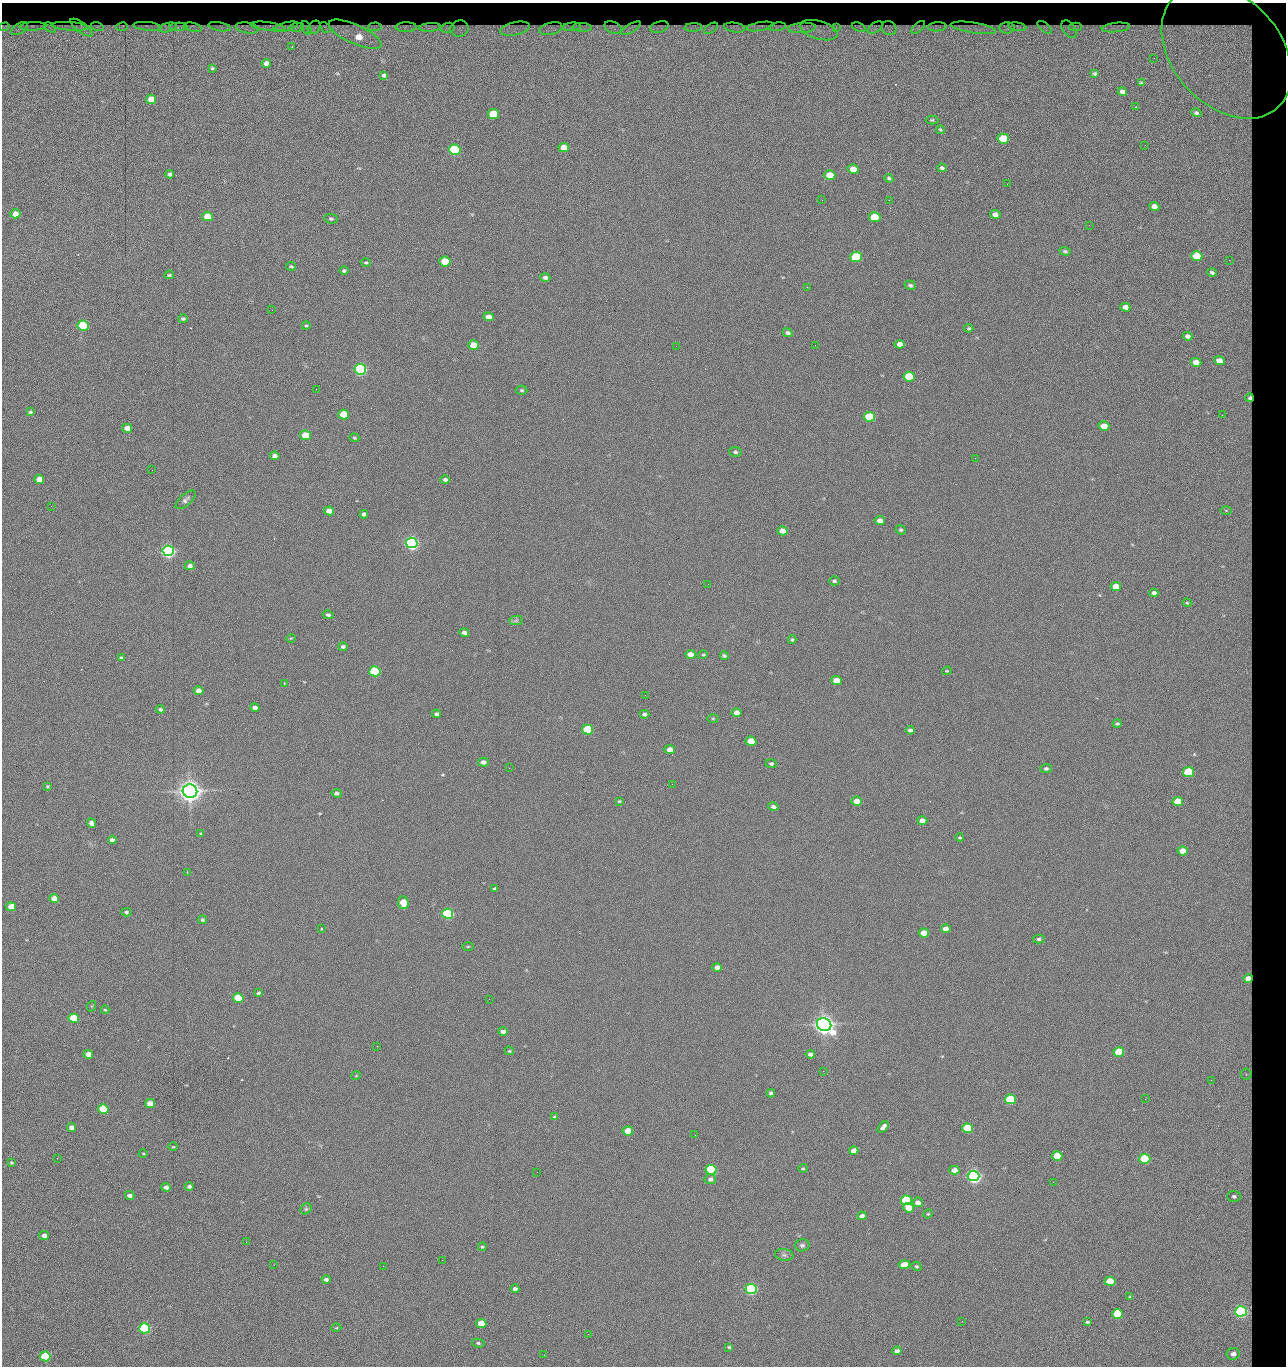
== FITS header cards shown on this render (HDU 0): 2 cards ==
NAXIS1  =                 1284 / length of data axis 1
NAXIS2  =                 1364 / length of data axis 2

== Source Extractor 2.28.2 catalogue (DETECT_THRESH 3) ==
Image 1284 x 1364 px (HDU 0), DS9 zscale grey, 1 PNG px = 1 image px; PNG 1288 x 1368 px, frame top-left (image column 1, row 1364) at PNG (2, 3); each listed source drawn as its Kron ellipse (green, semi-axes under 4 px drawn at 4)
Background 146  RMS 15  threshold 44.2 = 3 sigma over >= 5 px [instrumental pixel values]
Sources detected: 292; all 292 listed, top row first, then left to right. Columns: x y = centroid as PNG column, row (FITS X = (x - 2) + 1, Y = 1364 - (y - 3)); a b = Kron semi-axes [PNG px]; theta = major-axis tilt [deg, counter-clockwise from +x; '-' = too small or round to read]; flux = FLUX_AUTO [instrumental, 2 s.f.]
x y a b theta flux
33 26 13 3 3 3.0e+03
69 26 18 2 -4 4.0e+03
97 26 6 3 -17 1.6e+03
147 26 14 4 -6 2.6e+03
267 26 17 3 -7 2.7e+03
760 26 13 2 10 2.8e+03
5 27 5 4 - 1.4e+03
50 27 6 2 -33 1.3e+03
122 27 6 3 10 1.7e+03
178 27 9 3 2 3.0e+03
193 27 9 4 -14 2.9e+03
220 27 11 3 -9 2.7e+03
286 27 12 3 16 2.1e+03
297 27 7 3 10 2.7e+03
314 27 7 5 49 1.5e+03
325 27 6 3 -48 1.2e+03
375 27 7 3 3 2.2e+03
406 27 10 5 1 3.6e+03
430 27 11 4 4 4.8e+03
572 27 9 3 6 3.1e+03
582 27 10 4 -2 3.9e+03
659 27 9 5 17 2.4e+03
693 27 8 4 5 3.4e+03
778 27 8 3 9 2.5e+03
836 27 4 2 - 1.2e+03
859 27 7 3 -22 1.8e+03
918 27 8 4 42 1.8e+03
937 27 9 4 3 2.6e+03
1017 27 9 3 -8 2.6e+03
1045 27 9 4 -40 1.8e+03
1076 27 6 3 1 2.3e+03
1116 27 14 4 6 5.2e+03
19 28 9 5 35 3.1e+03
81 28 13 5 -36 1.4e+03
168 28 9 4 14 3.5e+03
247 28 11 5 -10 4.4e+03
306 28 7 4 -66 1.6e+03
448 28 7 5 10 3.1e+03
459 28 9 8 - 3.3e+03
613 28 9 5 -22 3.1e+03
631 28 11 4 30 3.1e+03
711 28 8 4 36 2.7e+03
735 28 10 4 -9 4.0e+03
802 28 14 5 5 5.7e+03
875 28 8 5 35 1.8e+03
889 28 8 7 - 2.3e+03
973 28 23 5 -9 7.5e+03
1007 28 7 5 2 3.3e+03
515 29 15 6 12 7.0e+03
551 29 12 6 12 6.0e+03
1069 29 10 6 -55 2.6e+03
819 30 19 9 -16 8.1e+03
355 34 28 9 -24 2.9e+04
292 46 3 3 - 8.7e+02
1227 52 76 54 -48 3.3e+05
1154 58 2 2 - 6.7e+02
266 63 5 4 - 4.5e+03
212 68 3 3 - 9.7e+02
1095 74 3 3 - 1.1e+03
384 75 4 3 - 1.9e+03
1141 83 3 2 - 8.5e+02
1122 92 4 3 - 3.5e+03
151 99 5 4 - 1.4e+04
1136 107 3 2 - 6.9e+02
1196 113 5 4 - 2.2e+03
494 114 5 5 - 4.2e+04
932 120 6 4 0 1.5e+03
940 130 4 3 - 1.1e+03
1003 139 6 5 - 6.2e+04
1145 145 2 2 - 7.1e+02
564 147 5 4 - 1.5e+04
455 150 6 5 - 1.6e+05
942 168 5 4 - 2.0e+03
853 169 5 4 - 1.2e+04
170 174 4 4 - 2.4e+03
830 175 5 5 - 2.8e+04
889 178 4 3 - 1.5e+03
1007 184 3 2 - 1.3e+03
822 200 2 2 - 1.5e+03
889 200 2 2 - 1.2e+04
1154 206 5 4 - 6.2e+03
15 214 5 4 - 1.1e+04
995 214 5 4 - 5.7e+03
207 216 5 5 - 2.1e+04
875 217 6 5 - 5.2e+04
331 219 7 5 -8 1.7e+03
1089 225 2 2 - 6.1e+02
1065 251 6 4 -18 1.7e+03
1197 256 5 5 - 4.3e+04
856 257 6 5 - 1.0e+05
1229 260 2 2 - 7.1e+02
445 261 5 5 - 4.1e+04
366 263 5 4 - 1.5e+03
291 266 5 3 - 1.4e+03
344 271 4 4 - 1.6e+03
1212 272 5 4 - 2.0e+03
169 275 5 3 - 1.3e+03
545 277 5 4 - 2.9e+03
910 285 6 4 -19 2.1e+03
807 287 2 2 - 1.8e+04
1125 307 5 4 - 7.2e+03
272 310 2 2 - 4.3e+02
489 317 5 4 - 9.5e+03
183 319 5 4 - 1.6e+03
83 326 5 5 - 1.0e+05
306 326 4 4 - 1.2e+03
969 328 4 3 - 1.2e+03
788 333 5 4 - 2.2e+03
1187 336 5 4 - 3.7e+03
900 344 5 4 - 7.8e+03
473 345 5 4 - 1.6e+04
815 345 2 2 - 4.5e+02
676 346 2 2 - 2.3e+03
1219 361 5 4 - 1.1e+04
1196 362 5 4 - 1.6e+04
360 369 6 5 - 3.0e+05
909 377 5 5 - 5.9e+04
316 389 2 2 - 1.5e+03
522 390 6 4 -2 1.5e+03
1250 398 4 3 - 2.1e+03
30 412 4 3 - 1.6e+03
344 414 5 5 - 3.7e+04
1222 415 3 2 - 7.0e+02
869 417 5 5 - 6.0e+04
1104 426 5 4 - 1.9e+04
127 428 5 4 - 8.6e+03
305 435 5 4 - 3.0e+04
354 438 5 4 - 1.1e+03
735 452 6 5 - 1.9e+03
275 456 5 4 - 3.8e+03
975 458 2 2 - 2.2e+03
152 470 2 2 - 1.8e+03
39 479 5 4 - 1.2e+04
445 480 4 4 - 2.6e+03
186 500 12 5 42 3.5e+03
51 506 2 2 - 6.5e+02
1226 510 5 4 - 1.1e+03
329 511 5 4 - 1.0e+04
364 514 4 4 - 2.7e+03
880 521 5 4 - 6.0e+03
901 530 5 4 - 1.8e+03
782 531 5 4 - 8.8e+03
412 543 6 5 - 5.1e+05
168 551 6 5 - 5.4e+05
190 566 5 4 - 4.0e+03
834 581 5 4 - 1.8e+03
708 584 2 2 - 4.4e+02
1116 586 5 4 - 1.3e+04
1154 593 4 4 - 3.6e+03
1187 603 4 3 - 1.1e+03
328 615 5 4 - 2.1e+03
516 621 7 4 1 2.1e+03
464 633 5 4 - 4.6e+03
291 638 4 3 - 8.0e+02
792 640 4 3 - 1.4e+03
343 647 4 4 - 2.0e+03
691 655 5 4 - 1.0e+04
703 655 4 4 - 1.1e+03
724 656 4 3 - 1.9e+03
122 658 4 3 - 1.8e+03
375 671 5 5 - 1.6e+05
947 671 5 3 - 9.6e+02
836 680 5 4 - 1.4e+04
284 683 3 2 - 5.5e+02
199 691 5 4 - 7.5e+03
645 695 2 2 - 1.7e+03
255 707 5 4 - 4.2e+03
160 709 4 4 - 1.9e+03
737 713 5 4 - 6.2e+03
436 714 4 3 - 2.3e+03
644 714 5 4 - 2.5e+03
713 718 5 3 - 1.1e+03
1117 724 4 3 - 1.7e+03
588 729 5 5 - 7.1e+04
910 730 4 3 - 2.5e+03
751 741 5 4 - 2.8e+04
670 750 5 4 - 7.9e+03
483 762 5 4 - 4.5e+03
771 764 5 4 - 2.0e+03
509 768 2 2 - 2.1e+03
1046 769 5 4 - 2.1e+03
1189 772 5 5 - 7.8e+04
672 784 2 2 - 1.6e+03
47 786 4 3 - 1.1e+03
190 791 7 6 - 1.6e+06
337 793 5 4 - 2.5e+03
619 801 4 3 - 1.1e+03
857 801 5 4 - 1.1e+04
1178 801 5 4 - 2.5e+04
773 807 5 4 - 3.1e+03
922 821 5 4 - 8.3e+03
92 823 5 4 - 7.0e+03
201 834 4 3 - 9.9e+02
960 838 4 3 - 1.2e+03
112 840 4 4 - 3.7e+03
1183 851 5 4 - 1.6e+04
187 872 2 2 - 5.5e+02
494 889 3 3 - 1.7e+03
54 899 5 4 - 1.3e+04
403 903 6 5 - 2.8e+04
11 907 5 4 - 1.6e+04
126 912 5 4 - 1.8e+03
448 914 5 5 - 2.4e+05
203 920 4 4 - 1.5e+03
321 929 3 2 - 1.0e+03
946 929 5 4 - 6.0e+03
924 933 5 4 - 1.9e+04
1039 939 6 4 -1 1.9e+03
468 946 5 3 - 9.1e+02
717 967 5 4 - 6.3e+03
1248 978 5 4 - 8.0e+03
258 993 4 3 - 1.8e+03
238 998 5 4 - 6.1e+04
489 999 2 2 - 1.3e+03
92 1006 5 3 - 7.8e+02
105 1010 4 3 - 1.0e+03
74 1018 5 5 - 7.6e+04
824 1025 7 6 - 1.3e+06
503 1031 4 3 - 4.2e+03
377 1046 2 2 - 3.6e+03
509 1051 5 3 - 9.6e+02
1119 1052 5 4 - 4.9e+04
88 1054 5 4 - 1.1e+04
810 1054 5 4 - 3.8e+03
823 1071 3 2 - 9.5e+02
1246 1074 5 5 - 2.3e+03
356 1076 5 3 - 7.6e+02
1211 1080 2 2 - 1.2e+03
771 1093 4 4 - 3.3e+03
1010 1099 5 5 - 9.0e+04
1145 1099 2 2 - 1.7e+03
150 1104 5 4 - 1.2e+04
103 1109 5 5 - 6.6e+04
555 1117 4 3 - 1.9e+03
71 1127 4 4 - 5.4e+03
883 1127 7 4 48 4.6e+03
967 1128 5 5 - 7.4e+04
628 1131 5 4 - 2.1e+04
695 1135 2 2 - 6.0e+02
173 1147 4 3 - 8.3e+02
854 1151 5 4 - 7.2e+03
143 1153 4 3 - 9.3e+02
1057 1156 5 4 - 3.2e+04
57 1158 3 2 - 1.7e+03
1145 1159 5 5 - 1.0e+05
11 1163 4 4 - 1.4e+03
803 1168 4 4 - 1.0e+03
711 1170 5 5 - 1.5e+05
954 1170 5 4 - 8.0e+03
537 1172 2 2 - 6.2e+02
974 1176 6 5 - 6.3e+05
710 1179 6 5 - 3.0e+03
1053 1182 2 2 - 1.3e+03
189 1186 4 4 - 2.5e+03
166 1187 5 4 - 4.8e+03
130 1195 5 4 - 3.7e+03
1234 1196 7 5 -2 2.7e+03
906 1200 5 5 - 1.5e+05
918 1202 5 5 - 6.7e+03
909 1208 5 4 - 1.7e+04
306 1209 6 5 - 1.6e+03
928 1214 5 4 - 1.2e+03
862 1216 4 4 - 4.4e+03
44 1235 5 4 - 4.6e+03
246 1242 2 2 - 1.4e+03
802 1245 7 6 - 2.5e+03
482 1247 4 3 - 1.4e+03
784 1255 9 6 -9 2.9e+03
442 1260 2 2 - 5.4e+03
274 1265 3 2 - 1.2e+03
904 1265 5 4 - 1.9e+04
383 1266 2 2 - 3.7e+03
916 1266 5 4 - 1.6e+03
326 1279 4 3 - 2.8e+03
1110 1281 5 4 - 2.7e+04
515 1289 4 4 - 3.2e+03
751 1289 5 5 - 3.1e+05
1130 1297 3 3 - 9.7e+02
1241 1311 6 5 - 3.7e+05
1118 1314 5 5 - 7.9e+04
962 1321 2 2 - 2.0e+03
1087 1322 4 3 - 1.6e+03
481 1323 5 4 - 1.8e+04
145 1328 5 5 - 2.4e+05
336 1328 5 3 - 8.5e+02
588 1334 2 2 - 6.0e+02
478 1343 6 4 -11 1.7e+03
729 1347 4 3 - 1.1e+03
897 1351 4 4 - 4.0e+03
1233 1354 6 6 - 6.3e+03
544 1355 2 2 - 2.2e+03
45 1356 5 5 - 9.4e+04
At the frame edge (FLAGS 8, measured only in part): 1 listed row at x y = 5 27

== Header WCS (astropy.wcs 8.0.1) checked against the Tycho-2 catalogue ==
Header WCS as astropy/WCSLIB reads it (CRVAL/CRPIX/CD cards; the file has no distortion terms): RA---TAN/DEC--TAN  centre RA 15:41:43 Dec +51:58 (235.43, +51.97 deg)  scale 1.26 arcsec/px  FOV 26.9' x 28.5'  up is +92 deg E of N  parity flipped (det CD > 0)
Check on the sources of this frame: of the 60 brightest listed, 11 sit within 2.0 arcsec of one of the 13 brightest Tycho-2 stars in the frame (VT <= 12.29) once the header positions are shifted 0.34 arcsec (0.33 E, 0.06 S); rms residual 1.06 arcsec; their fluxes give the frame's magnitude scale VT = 25.23 - 2.5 log10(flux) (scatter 0.22 mag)
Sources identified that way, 11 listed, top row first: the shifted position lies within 2.0 arcsec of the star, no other Tycho-2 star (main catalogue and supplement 1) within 4.0 arcsec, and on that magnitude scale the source's flux lands within +1.5 / -3 mag of the star's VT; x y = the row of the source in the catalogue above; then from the Tycho-2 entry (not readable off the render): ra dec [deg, ICRS J2000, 3 dp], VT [Tycho-2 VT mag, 2 dp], TYC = Tycho-2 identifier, HIP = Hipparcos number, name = IAU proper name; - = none
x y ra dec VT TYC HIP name
360 369 235.614 +52.064 11.61 3489-1132-1 - -
412 543 235.514 +52.049 11.19 3489-1407-1 - -
168 551 235.515 +52.133 11.12 3489-1380-1 - -
190 791 235.378 +52.130 9.31 3489-1322-1 76850 -
448 914 235.303 +52.042 11.52 3489-958-1 - -
824 1025 235.232 +51.912 9.59 3489-824-1 - -
974 1176 235.143 +51.862 10.97 3489-1016-1 - -
906 1200 235.131 +51.886 12.29 3489-908-1 - -
751 1289 235.084 +51.941 11.45 3489-1346-1 - -
1241 1311 235.062 +51.771 11.53 3489-1453-1 - -
145 1328 235.075 +52.152 11.74 3489-912-1 - -